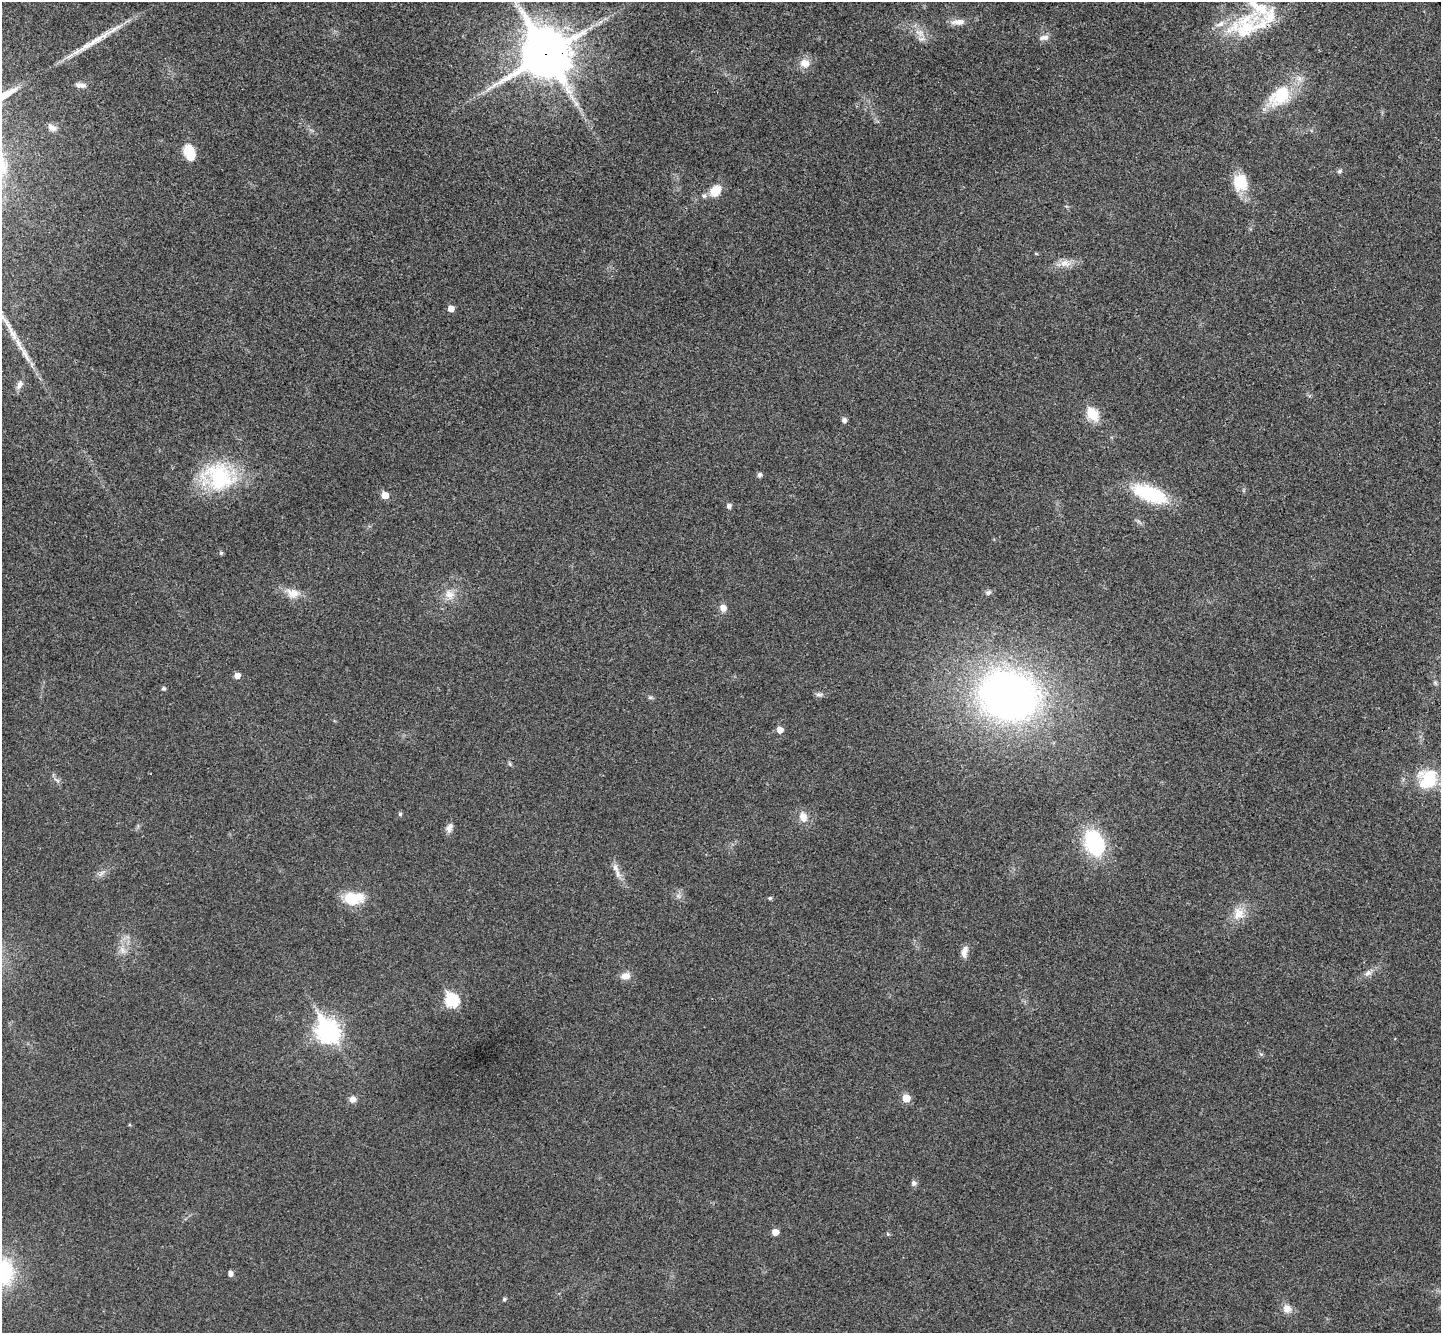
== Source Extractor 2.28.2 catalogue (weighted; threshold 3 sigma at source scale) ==
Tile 10 of 4 x 4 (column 2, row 3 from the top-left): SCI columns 1491-2929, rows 1520-2850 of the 5862 x 5834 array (HDU 1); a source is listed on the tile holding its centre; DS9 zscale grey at full resolution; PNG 1443 x 1335 px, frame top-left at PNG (2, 2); no overlay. Shown black and unused: <1% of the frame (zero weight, under 3 of 4 exposures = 6% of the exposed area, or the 3 px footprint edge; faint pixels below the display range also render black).
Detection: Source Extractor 2.28.2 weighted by HDU 2 'WHT'; one run over the whole footprint, this tile lists its part. Background 0.0267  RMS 0.0059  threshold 0.0266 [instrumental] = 3 sigma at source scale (4.5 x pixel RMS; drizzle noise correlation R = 1.50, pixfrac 1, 0.05/0.05 arcsec/px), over >= 5 px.
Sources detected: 73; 1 long thin detection or spike segment (spike, bleed or trail) — not listed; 6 inside a brighter listed object's ellipse — not listed separately; the other 66 listed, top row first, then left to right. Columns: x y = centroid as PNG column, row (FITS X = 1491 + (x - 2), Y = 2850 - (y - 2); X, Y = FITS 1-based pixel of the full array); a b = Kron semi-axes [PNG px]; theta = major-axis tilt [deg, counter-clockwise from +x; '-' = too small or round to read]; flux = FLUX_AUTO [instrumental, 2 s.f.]
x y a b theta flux
958 22 18 8 3 4.9
1249 26 56 34 27 44
920 33 16 7 -28 5.3
1044 38 14 7 8 2.9
546 54 18 16 -58 2300
804 63 12 10 4 6.1
80 85 14 6 -9 2.8
1280 96 36 24 41 27
52 127 11 7 -29 2.9
189 153 18 11 -72 12
1340 171 7 5 28 1.1
1240 182 22 18 -79 15
716 191 15 10 55 9.4
1036 253 5 3 - 0.57
1065 263 16 10 -7 5.4
451 308 5 5 - 4.3
8 325 43 6 -58 10
19 385 13 7 64 3
1092 414 7 5 -58 39
844 420 5 5 - 2.3
759 475 5 5 - 1.9
220 477 43 35 -39 48
1150 494 34 14 -20 43
385 495 6 5 - 7.2
729 506 5 5 - 2
221 553 5 5 - 0.84
988 592 8 6 17 1.6
293 593 18 12 -14 7.1
449 594 14 12 -60 6.3
723 608 7 6 - 4.5
237 675 5 5 - 4.1
1435 683 7 5 -59 1.1
163 688 5 5 - 1.2
819 694 10 5 -4 1.7
1008 696 52 42 -15 310
650 698 7 4 0 1
780 730 6 5 - 4.6
510 764 6 4 -71 0.86
1428 779 22 21 - 26
57 780 10 3 -39 1.2
400 814 5 4 - 1
803 817 13 10 -71 5.7
449 828 13 7 74 3.1
1094 843 25 17 -65 52
615 867 13 7 -69 3.6
101 873 12 3 45 1.6
678 896 7 5 -31 1.7
354 898 26 15 3 15
770 898 5 4 - 1
1239 913 18 14 68 9
122 950 11 7 -68 3.3
964 952 15 7 78 3.9
1368 973 10 7 29 2.5
625 976 14 9 13 4
452 1000 7 6 - 64
328 1031 10 8 -59 360
1261 1054 5 5 - 0.9
906 1098 6 5 - 10
352 1099 9 8 - 3.2
914 1183 7 6 - 1.6
775 1232 5 5 - 5.3
888 1234 5 3 - 0.63
2 1272 26 22 -73 55
230 1273 5 4 - 2.8
504 1299 5 4 - 1.1
1287 1308 11 10 - 4.5
Overlapping masked pixels (flux is a lower limit): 2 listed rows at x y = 1249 26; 546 54
Isophote crosses this tile's border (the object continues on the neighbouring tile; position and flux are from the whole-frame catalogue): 2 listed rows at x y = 546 54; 2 1272